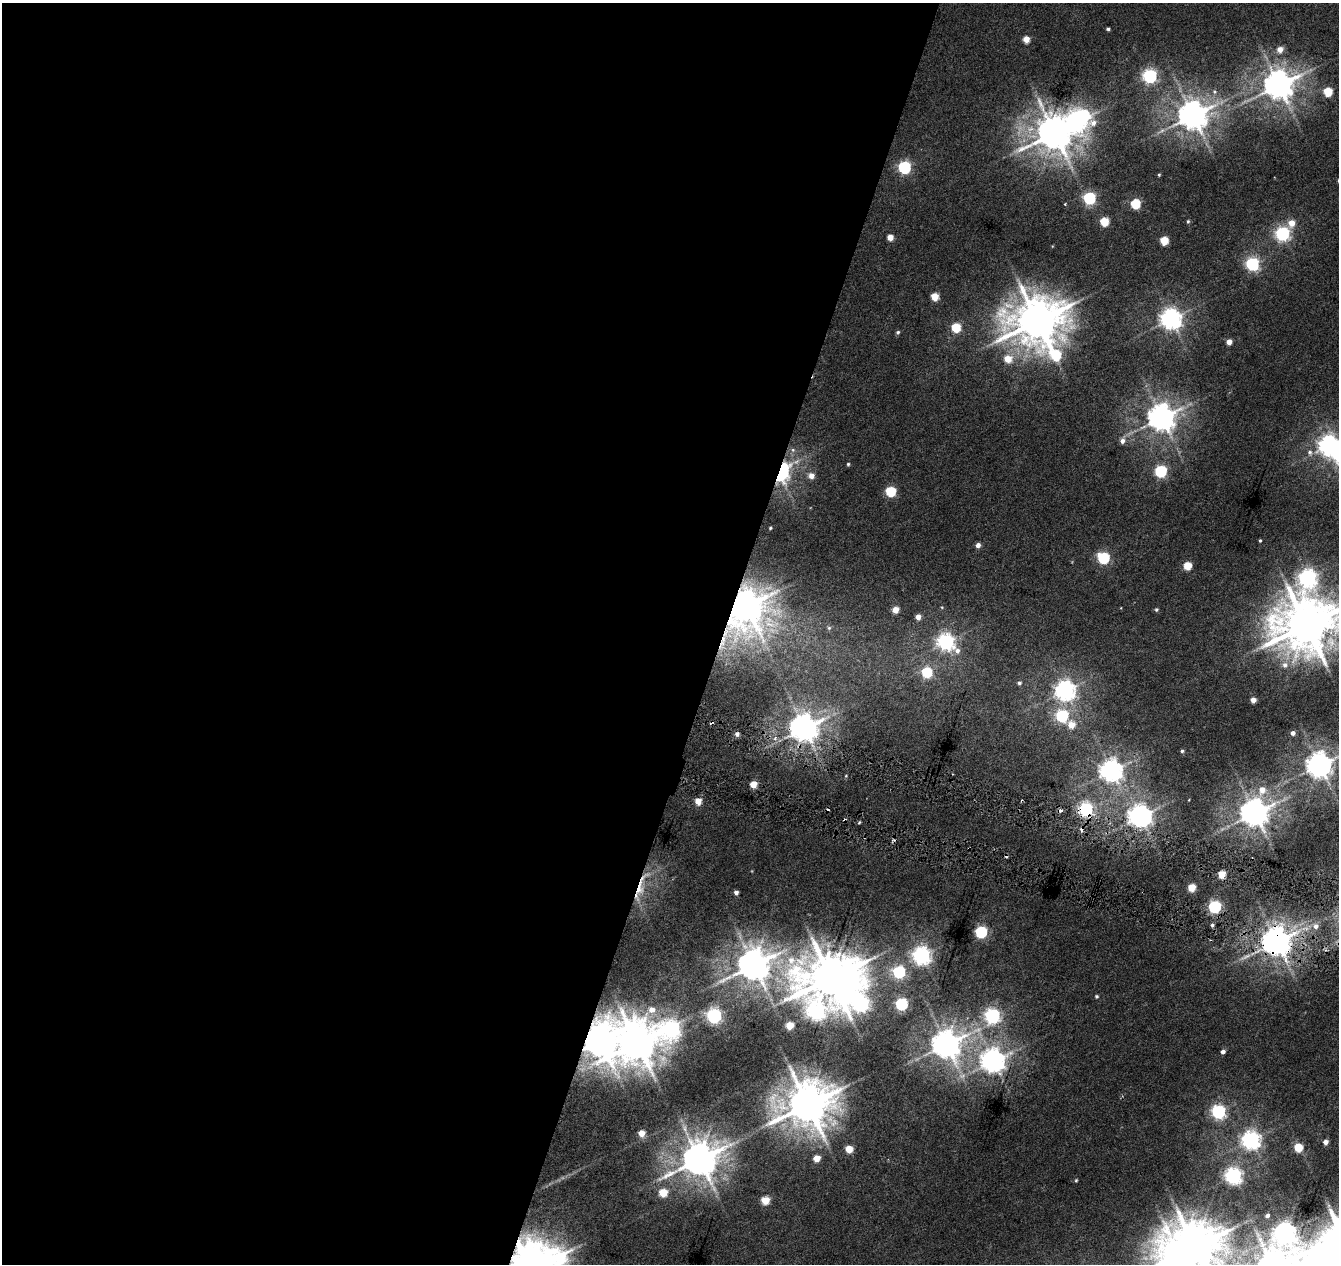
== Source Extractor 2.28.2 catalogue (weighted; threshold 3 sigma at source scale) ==
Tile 5 of 4 x 4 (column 1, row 2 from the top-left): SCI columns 11-1347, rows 2810-4071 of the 5359 x 5555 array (HDU 1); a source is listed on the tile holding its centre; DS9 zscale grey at full resolution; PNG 1341 x 1266 px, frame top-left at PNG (2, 3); no overlay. Shown black and unused: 54% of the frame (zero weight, under 3 of 6 exposures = <1% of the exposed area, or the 3 px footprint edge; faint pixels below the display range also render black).
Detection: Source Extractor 2.28.2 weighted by HDU 2 'WHT'; one run over the whole footprint, this tile lists its part. Background 0.0186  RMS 0.0027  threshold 0.0111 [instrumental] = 3 sigma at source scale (4.09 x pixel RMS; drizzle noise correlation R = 1.36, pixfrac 0.8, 0.0396/0.0396 arcsec/px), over >= 5 px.
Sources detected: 123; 4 inside a brighter object's white glare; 5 cosmic-ray / hot-pixel residue — not listed; the other 114 listed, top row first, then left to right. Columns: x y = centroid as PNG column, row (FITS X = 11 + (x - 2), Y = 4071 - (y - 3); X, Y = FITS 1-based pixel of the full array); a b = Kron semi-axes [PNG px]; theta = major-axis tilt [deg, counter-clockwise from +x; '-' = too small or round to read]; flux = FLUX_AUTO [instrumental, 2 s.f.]
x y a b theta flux
1108 29 4 3 - 0.39
1026 39 5 4 - 3
1280 49 6 5 - 1.9
1150 76 6 6 - 48
1279 85 9 8 - 350
1328 92 5 5 - 8.1
1193 115 9 8 - 340
1076 121 9 8 - 77
1162 130 7 4 20 0.56
1054 133 10 10 - 540
904 167 6 6 - 34
1159 175 4 3 - 0.23
1089 198 6 6 - 28
1135 204 5 5 - 11
1104 221 5 5 - 6.9
1188 221 4 4 - 0.3
1291 223 7 6 - 2.5
1282 233 6 6 - 52
890 237 4 4 - 2.4
1164 241 5 5 - 6.6
1252 264 6 6 - 39
935 296 5 5 - 4.2
1171 319 7 7 - 140
1037 321 15 12 14 870
956 327 5 5 - 8.6
898 332 5 5 - 0.38
1229 342 4 4 - 1.8
1056 355 16 11 -43 16
1008 359 6 6 - 3.8
1162 418 8 8 - 270
1122 441 6 6 - 0.94
1329 446 7 7 - 130
1310 452 8 7 - 0.78
848 464 4 4 - 0.27
1161 471 6 6 - 28
782 472 15 9 74 25
811 476 6 6 - 1.6
890 491 6 5 - 14
770 528 3 3 - 0.23
1260 540 3 3 - 0.23
978 545 5 4 - 1.1
1103 558 6 6 - 23
1187 566 5 5 - 5.8
1308 578 8 7 - 94
746 606 11 10 - 430
1156 609 5 4 - 0.32
895 610 5 4 - 2.6
918 617 4 4 - 1.4
1306 625 17 15 18 1100
829 628 5 5 - 0.31
946 642 8 6 -35 78
1285 665 8 7 - 1.1
927 672 6 6 - 15
1019 683 5 4 - 0.45
1065 691 7 7 - 120
1253 700 4 4 - 1.6
1062 716 6 6 - 29
1071 725 6 5 - 3.3
804 728 8 8 - 300
1293 733 5 5 - 0.87
737 734 5 4 - 0.74
1182 751 4 4 - 0.38
1319 765 8 8 - 230
1111 771 7 7 - 160
753 785 5 4 - 3.4
1262 790 9 8 - 2.4
698 801 5 5 - 2.8
1086 809 6 6 - 49
1255 813 8 8 - 310
1140 816 8 7 - 180
969 848 2 2 - 0.25
1222 874 5 4 - 4.6
640 887 32 7 75 3.9
1192 888 5 5 - 4.6
736 893 4 4 - 0.77
1214 907 6 5 - 36
1212 925 5 4 - 0.39
1316 926 7 6 - 1
981 932 6 6 - 25
1277 942 8 8 - 360
922 956 7 7 - 94
791 960 9 9 - 2
753 965 9 9 - 410
899 972 6 6 - 27
831 978 15 11 13 1100
1096 996 4 4 - 0.31
901 1004 6 6 - 27
652 1010 8 7 - 1.5
816 1011 23 12 -45 83
714 1016 6 6 - 52
992 1016 6 6 - 57
789 1025 5 5 - 4
672 1029 10 9 - 64
600 1041 12 11 - 460
637 1043 12 11 - 680
946 1044 9 8 - 300
1223 1052 4 4 - 0.84
993 1061 8 8 - 200
808 1105 13 12 - 790
1218 1112 6 6 - 45
641 1133 5 5 - 2.5
1251 1140 7 7 - 98
1325 1142 4 4 - 1.2
1298 1148 5 5 - 6.6
849 1149 5 5 - 4.5
816 1158 5 5 - 3.1
699 1160 12 10 26 490
1233 1176 6 6 - 80
1076 1180 4 4 - 0.23
663 1193 5 5 - 5.8
765 1200 5 5 - 5.2
1267 1216 5 5 - 0.68
1285 1233 13 10 -40 140
1195 1247 14 12 -49 880
Overlapping masked pixels (flux is a lower limit): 7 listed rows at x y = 782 472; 746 606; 1086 809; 969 848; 640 887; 1277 942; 600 1041
Isophote crosses this tile's border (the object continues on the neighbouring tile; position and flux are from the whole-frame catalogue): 3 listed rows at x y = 1329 446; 1306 625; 1195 1247